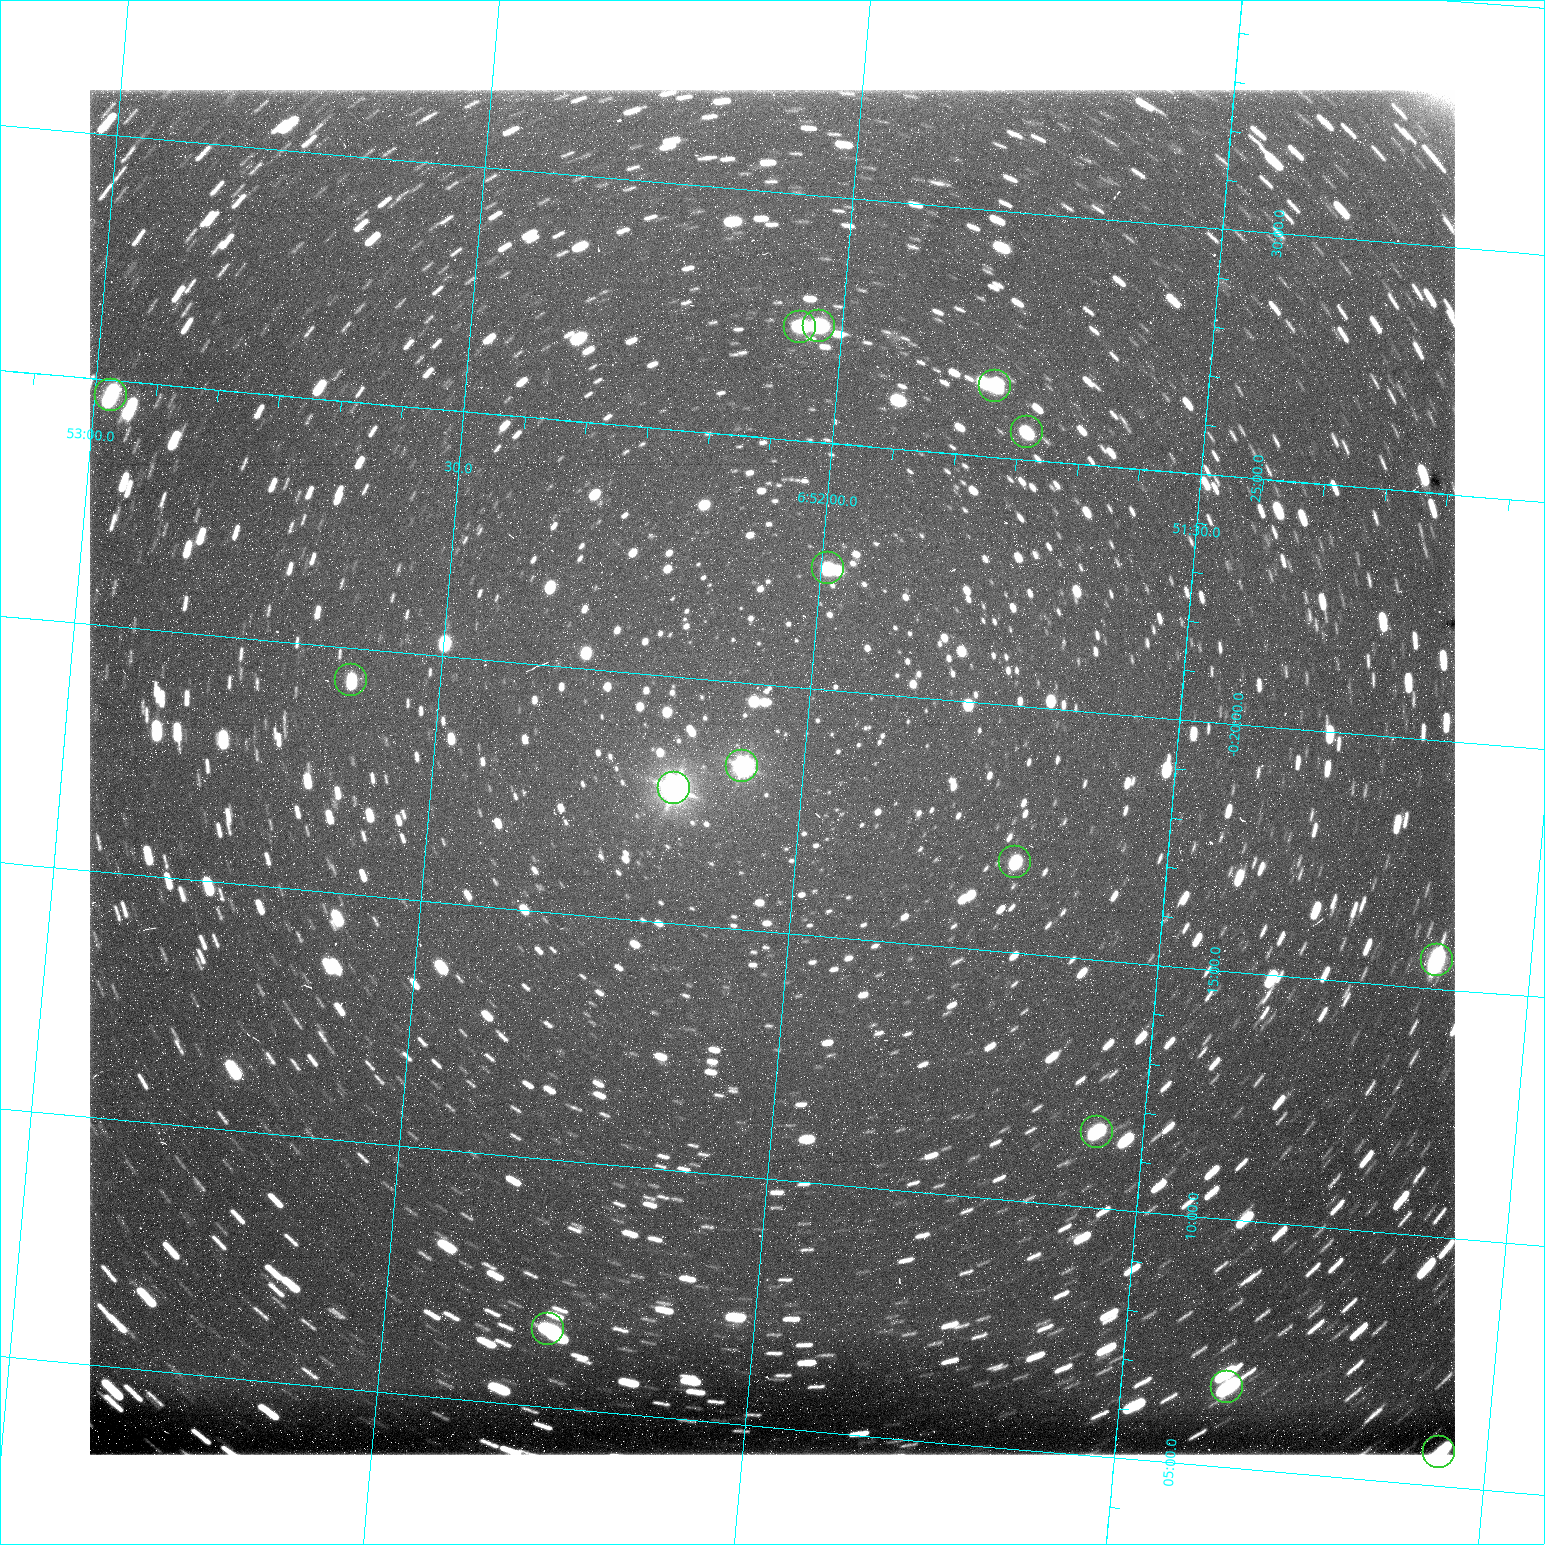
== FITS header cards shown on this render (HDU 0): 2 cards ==
NAXIS1  =                 1365 /fastest changing axis
NAXIS2  =                 1365 /next to fastest changing axis

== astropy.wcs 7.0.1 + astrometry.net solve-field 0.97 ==
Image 1365 x 1365 px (HDU 0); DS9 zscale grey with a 90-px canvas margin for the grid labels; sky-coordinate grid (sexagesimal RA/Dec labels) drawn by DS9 from the SOLVED WCS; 15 Tycho-2 reference stars matched to detected sources circled (green)
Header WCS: RA---TAN/DEC--TAN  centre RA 06:52:03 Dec -00:18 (103.01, -0.30 deg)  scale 1.22 arcsec/px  FOV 27.7' x 27.7'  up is +175 deg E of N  parity flipped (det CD > 0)
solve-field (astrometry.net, Tycho-2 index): VERIFIED the header's WCS against the Tycho-2 star catalogue (15 matches, 7 conflicts) and refined it, rather than solving blind
Solved WCS: RA---TAN-SIP/DEC--TAN-SIP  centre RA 06:52:03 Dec -00:18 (103.01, -0.30 deg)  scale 1.22 arcsec/px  FOV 27.7' x 27.7'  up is +175 deg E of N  parity flipped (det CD > 0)
The solver's refit moves the header's centre by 0.56 arcsec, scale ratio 0.9983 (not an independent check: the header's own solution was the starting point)
Tycho-2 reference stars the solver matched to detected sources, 15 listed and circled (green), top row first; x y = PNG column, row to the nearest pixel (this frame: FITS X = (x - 90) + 1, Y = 1365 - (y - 90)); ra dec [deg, ICRS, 3 dp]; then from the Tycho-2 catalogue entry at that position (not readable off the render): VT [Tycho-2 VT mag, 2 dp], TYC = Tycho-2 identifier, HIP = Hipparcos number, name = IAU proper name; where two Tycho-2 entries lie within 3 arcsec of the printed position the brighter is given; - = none
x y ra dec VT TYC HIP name
819 326 103.008 -0.456 10.52 4800-923-1 - -
800 327 103.014 -0.455 10.17 4800-1475-1 - -
995 386 102.947 -0.441 11.03 4800-2583-1 - -
111 395 103.244 -0.412 10.70 4801-1631-1 - -
1027 432 102.935 -0.426 11.15 4800-249-1 - -
828 568 102.998 -0.374 11.01 4800-1403-1 - -
351 680 103.155 -0.322 11.02 4801-48-1 - -
742 766 103.021 -0.305 9.51 4800-1727-1 - -
674 788 103.043 -0.296 8.36 4800-1343-1 32977 -
1015 862 102.926 -0.281 10.67 4800-765-1 - -
1437 960 102.781 -0.260 9.01 4800-867-1 - -
1097 1132 102.891 -0.192 10.69 4800-469-1 - -
548 1329 103.069 -0.110 10.30 4800-2617-1 - -
1227 1387 102.839 -0.110 10.73 4800-214-1 - -
1439 1452 102.766 -0.095 10.73 4800-127-1 - -